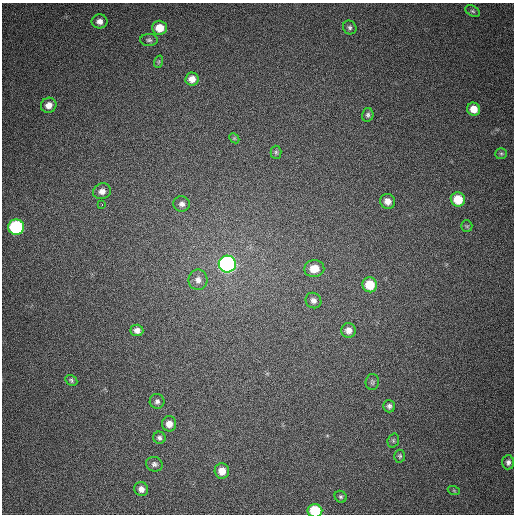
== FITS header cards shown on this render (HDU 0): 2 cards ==
NAXIS1  =                  512
NAXIS2  =                  512

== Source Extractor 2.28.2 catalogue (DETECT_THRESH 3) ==
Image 512 x 512 px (HDU 0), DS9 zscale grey, 1 PNG px = 1 image px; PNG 516 x 516 px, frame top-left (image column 1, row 512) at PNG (2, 3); each listed source drawn as its Kron ellipse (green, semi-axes under 4 px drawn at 4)
Background 390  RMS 9.8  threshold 29.5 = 3 sigma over >= 5 px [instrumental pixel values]
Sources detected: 42; all 42 listed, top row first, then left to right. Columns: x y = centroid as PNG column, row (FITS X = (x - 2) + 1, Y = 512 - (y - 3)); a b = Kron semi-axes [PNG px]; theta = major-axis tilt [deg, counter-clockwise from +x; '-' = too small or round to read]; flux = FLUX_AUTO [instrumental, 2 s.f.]
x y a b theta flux
473 11 8 5 -27 1100
100 21 8 7 - 3800
350 27 7 6 - 1600
160 28 7 7 - 10000
149 40 9 6 -1 1700
158 62 6 4 70 880
192 79 6 6 - 5200
49 105 8 7 - 4900
474 109 7 6 - 7100
368 115 7 5 76 1500
234 138 6 4 -44 850
276 152 6 5 - 1200
501 154 6 5 - 1100
102 191 9 7 18 4000
458 199 7 7 - 15000
388 201 7 7 - 4800
182 204 8 7 - 2900
102 205 3 2 - 3000
467 226 6 5 - 1000
16 227 8 7 - 84000
227 264 8 8 - 230000
314 269 10 8 6 9600
198 280 10 9 - 4200
370 285 7 7 - 16000
313 301 8 7 - 2700
137 330 6 5 - 3300
348 330 7 7 - 4300
71 380 6 5 - 1300
372 382 8 6 87 1500
157 401 7 7 - 2200
389 406 6 6 - 1900
169 424 7 7 - 5300
159 438 6 6 - 1800
393 440 7 5 72 1100
400 456 6 5 - 1200
508 462 7 6 - 2200
154 464 8 7 - 2100
222 471 8 7 - 7400
141 489 7 6 - 3400
454 491 6 4 -20 870
341 497 6 5 - 1200
315 511 7 6 - 33000
At the frame edge (FLAGS 8, measured only in part): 1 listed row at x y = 315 511